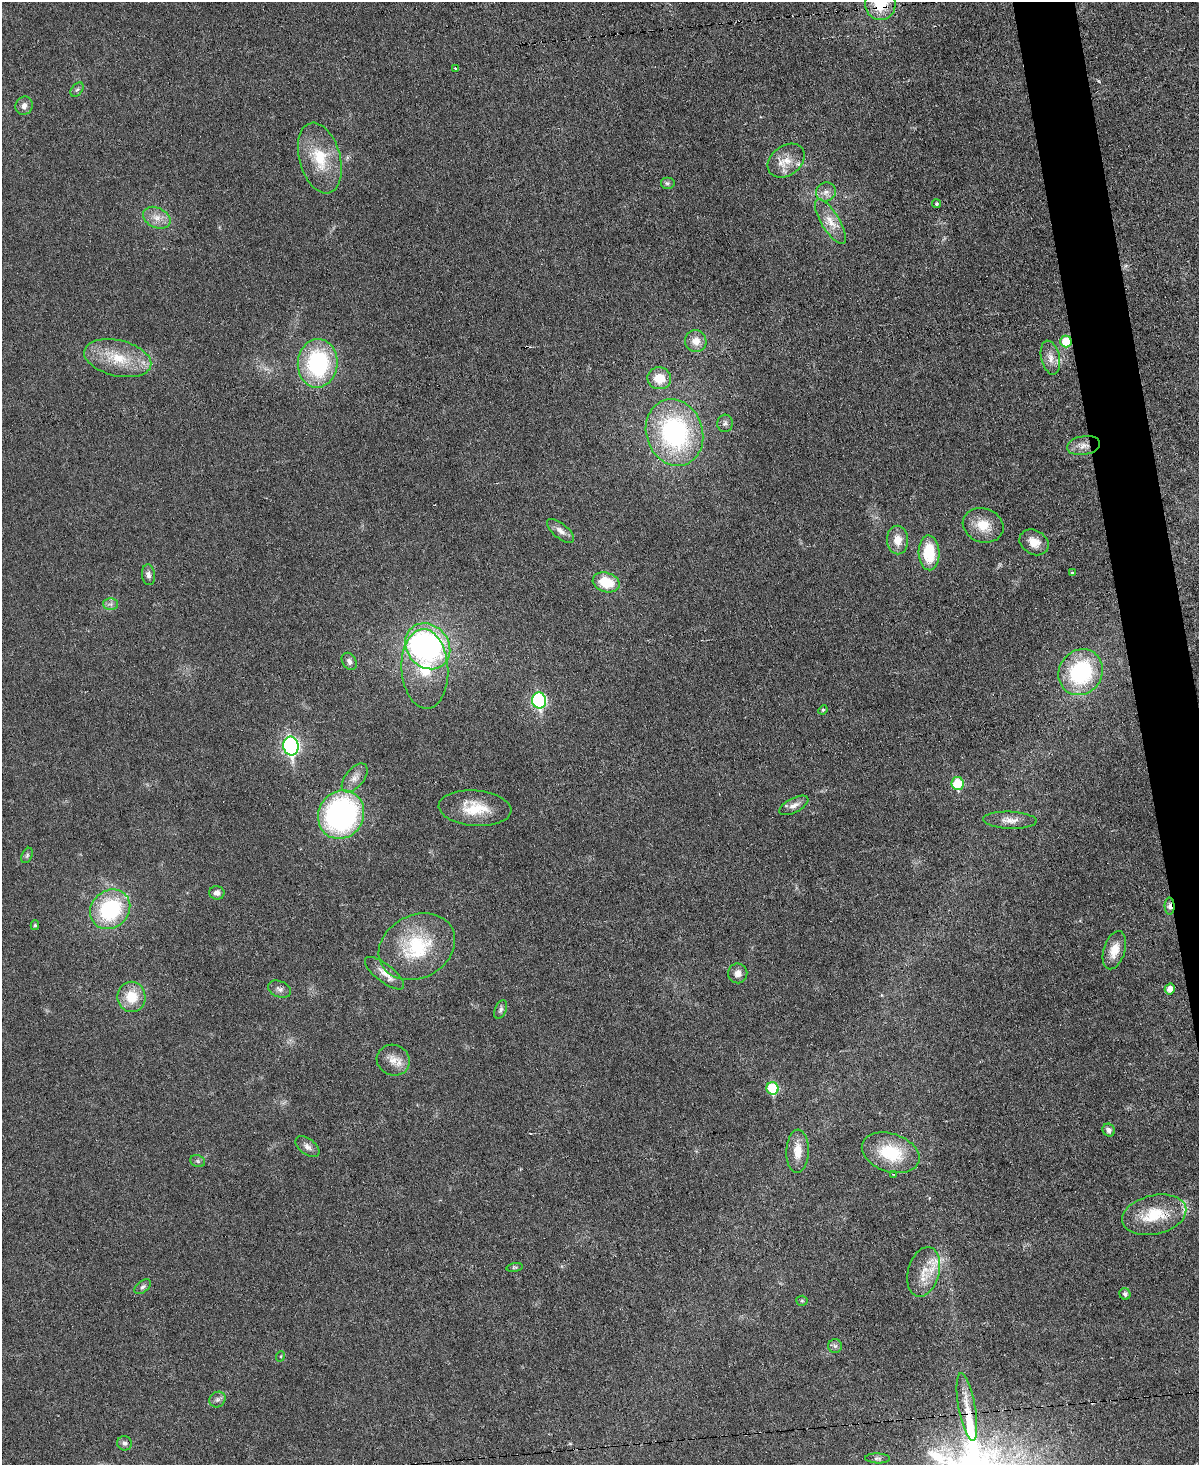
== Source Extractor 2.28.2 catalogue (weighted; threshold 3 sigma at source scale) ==
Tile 6 of 4 x 3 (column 2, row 2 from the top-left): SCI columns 1199-2395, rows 1710-3172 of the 4790 x 4768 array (HDU 1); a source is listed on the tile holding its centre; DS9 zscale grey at full resolution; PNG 1201 x 1467 px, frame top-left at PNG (2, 2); each listed source drawn as its Kron ellipse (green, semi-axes under 4 px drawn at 4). Shown black and unused: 3% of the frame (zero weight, under 3 of 6 exposures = <1% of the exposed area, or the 3 px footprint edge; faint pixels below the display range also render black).
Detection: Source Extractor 2.28.2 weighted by HDU 2 'WHT'; one run over the whole footprint, this tile lists its part. Background 0.0345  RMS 0.0041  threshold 0.0169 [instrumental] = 3 sigma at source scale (4.09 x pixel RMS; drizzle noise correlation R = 1.36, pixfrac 0.8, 0.05/0.05 arcsec/px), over >= 5 px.
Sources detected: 82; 1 inside a brighter object's white glare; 2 cosmic-ray / hot-pixel residue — neither listed nor drawn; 4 inside a brighter listed object's ellipse — not listed separately; the other 75 listed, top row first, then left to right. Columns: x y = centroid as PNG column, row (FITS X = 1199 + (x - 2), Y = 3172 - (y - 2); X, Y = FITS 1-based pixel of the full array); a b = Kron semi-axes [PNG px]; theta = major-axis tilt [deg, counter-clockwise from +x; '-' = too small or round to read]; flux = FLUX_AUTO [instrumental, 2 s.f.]
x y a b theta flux
880 3 16 15 - 13
455 69 4 2 - 0.66
77 90 8 5 52 0.91
24 106 9 8 - 2.1
320 158 36 20 -74 16
786 161 20 15 37 6.3
667 183 7 6 - 0.92
826 192 10 9 - 2.4
937 204 4 4 - 0.64
157 218 14 10 -25 3.9
830 222 26 9 -59 5.7
696 341 11 10 - 4.1
1066 341 6 5 - 11
118 358 34 18 -13 14
1050 358 17 9 -77 3.5
318 363 24 20 85 44
659 378 12 11 - 6.6
725 423 9 8 - 1.3
674 432 34 28 -71 62
1084 445 17 9 10 3.7
983 525 21 17 -19 8
560 531 16 7 -40 2.8
898 540 14 10 -88 4.9
1034 542 15 12 -31 4.8
929 553 17 10 -88 14
1072 573 3 3 - 0.64
148 575 10 6 -82 1.6
606 582 14 9 -16 11
110 604 7 6 - 1.2
428 646 24 21 -48 70
349 661 9 7 -56 1.4
425 669 40 23 -87 21
1081 672 24 21 55 40
539 700 8 7 - 54
823 710 5 4 - 0.59
291 746 9 7 -81 95
355 778 17 9 51 3.2
958 783 6 6 - 16
794 805 16 7 27 2.6
475 808 36 17 -5 12
341 815 25 22 60 88
1010 820 27 8 -2 3.8
27 855 8 5 64 0.83
217 893 8 6 -9 1.9
1170 906 8 5 -88 1.5
110 909 21 18 42 35
35 925 5 4 - 0.54
417 947 40 31 27 28
1114 950 20 10 73 5.4
384 973 24 9 -38 4.2
738 973 10 9 - 2.6
280 989 12 8 -23 1.7
1170 989 5 5 - 2.9
131 997 15 14 - 9.7
501 1009 10 5 66 1
393 1060 17 15 -25 4.7
773 1088 6 6 - 19
1109 1130 6 6 - 1.4
307 1147 14 8 -38 2
798 1151 21 11 88 6
891 1153 30 19 -19 18
198 1161 8 6 -22 0.83
893 1174 3 2 - 0.52
1154 1215 32 19 13 15
515 1268 8 4 9 0.56
924 1272 25 15 75 8.1
143 1287 9 5 37 1.2
1125 1294 6 5 - 1.3
802 1301 5 5 - 0.52
835 1346 7 7 - 1.1
281 1356 5 3 - 0.37
217 1400 8 7 - 1.2
967 1407 34 8 -80 6.4
125 1443 7 7 - 1.3
877 1458 12 5 -1 1
Overlapping masked pixels (flux is a lower limit): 4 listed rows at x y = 880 3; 1066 341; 1084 445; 1170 906
Isophote crosses this tile's border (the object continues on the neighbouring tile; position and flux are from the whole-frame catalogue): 1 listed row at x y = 880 3